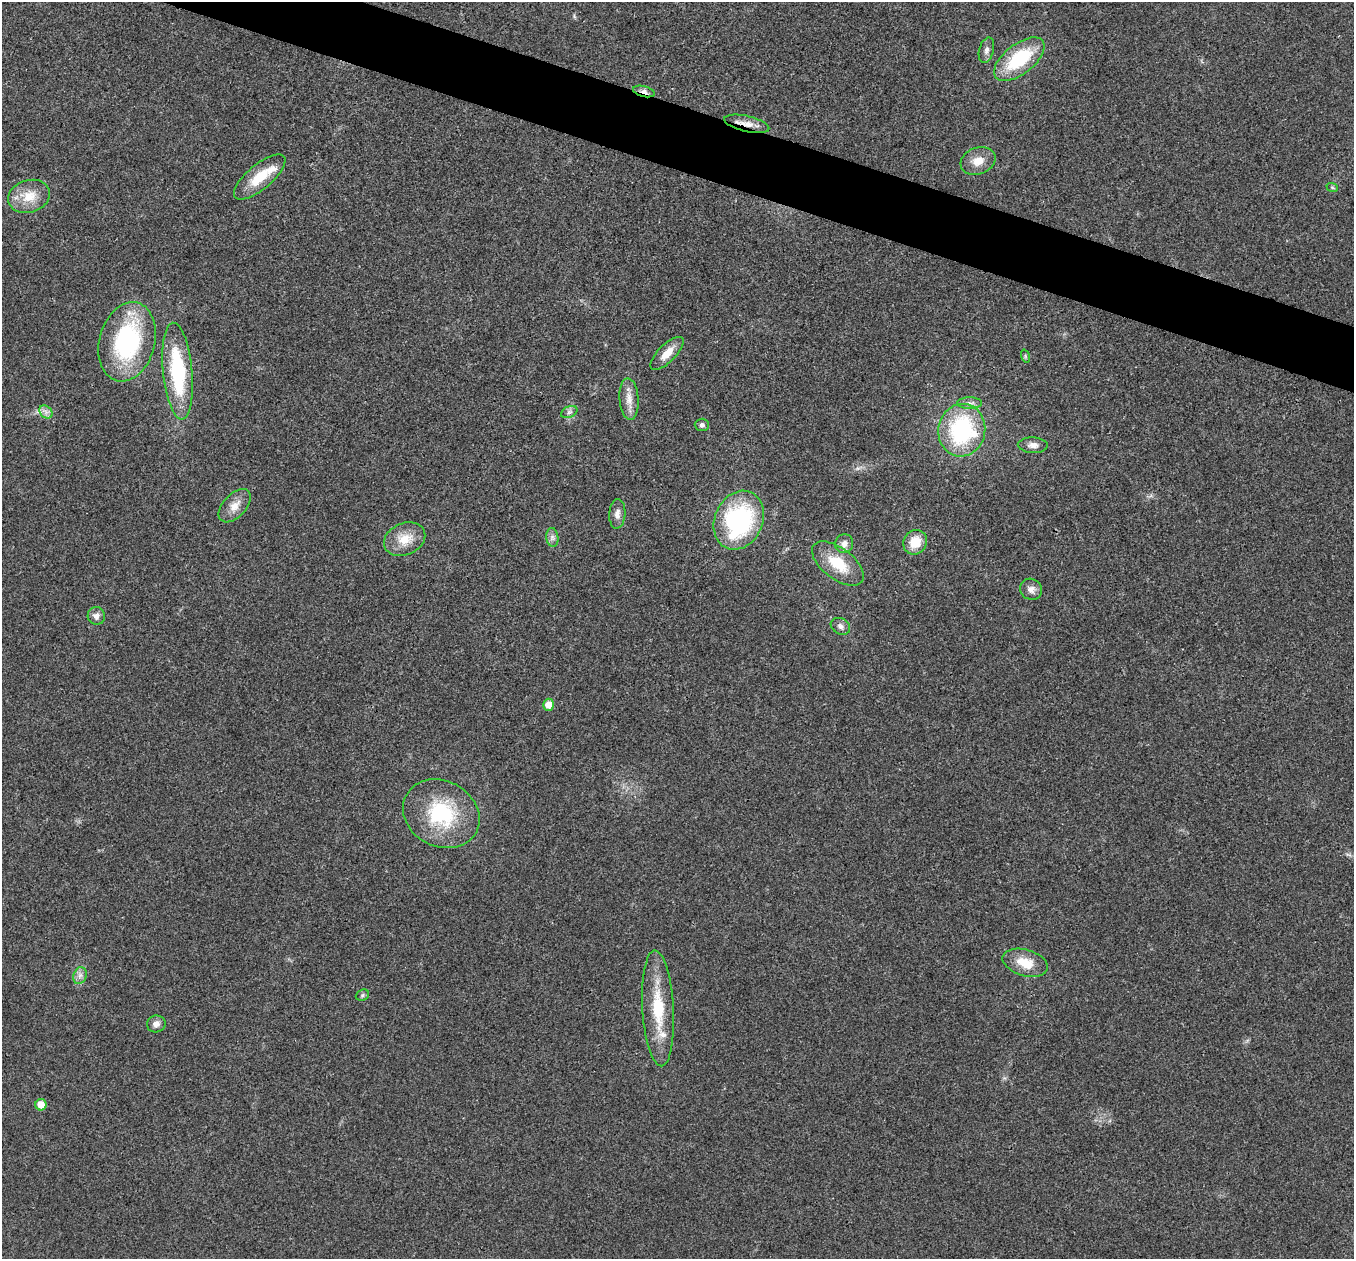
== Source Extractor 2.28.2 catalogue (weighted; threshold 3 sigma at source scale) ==
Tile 11 of 4 x 4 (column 3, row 3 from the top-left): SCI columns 2707-4058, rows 1393-2649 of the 5416 x 5431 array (HDU 1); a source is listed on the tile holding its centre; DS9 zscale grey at full resolution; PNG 1356 x 1261 px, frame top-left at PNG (2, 2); each listed source drawn as its Kron ellipse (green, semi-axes under 4 px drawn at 4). Shown black and unused: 4% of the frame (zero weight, under 3 of 4 exposures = <1% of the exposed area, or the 3 px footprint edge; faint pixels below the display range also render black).
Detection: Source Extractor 2.28.2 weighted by HDU 2 'WHT'; one run over the whole footprint, this tile lists its part. Background 0.0214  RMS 0.0052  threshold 0.0235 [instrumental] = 3 sigma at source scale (4.5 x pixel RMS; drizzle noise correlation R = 1.50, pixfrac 1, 0.05/0.05 arcsec/px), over >= 5 px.
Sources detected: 39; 1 inside a brighter listed object's ellipse — not listed separately; the other 38 listed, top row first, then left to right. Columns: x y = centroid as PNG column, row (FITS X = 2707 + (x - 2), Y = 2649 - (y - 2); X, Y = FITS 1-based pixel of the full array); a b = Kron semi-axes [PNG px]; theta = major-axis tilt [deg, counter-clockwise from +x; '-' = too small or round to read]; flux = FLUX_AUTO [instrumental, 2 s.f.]
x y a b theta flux
986 50 13 7 75 2.4
1019 59 30 15 38 32
644 91 11 5 -15 3.2
747 124 23 8 -13 5.5
978 161 18 13 20 6.7
260 177 32 12 40 16
1332 187 6 3 -19 0.66
29 196 21 16 17 11
127 342 40 27 75 66
667 353 21 9 45 6.3
1025 356 7 4 -72 0.68
178 371 48 14 -84 47
629 399 21 9 -86 5.6
969 403 12 5 0 2.2
46 412 7 5 -46 2.1
569 412 9 5 25 1.5
702 425 7 6 - 1.3
962 430 26 23 81 61
1033 445 15 8 -2 3.2
235 506 20 11 47 6.1
617 514 14 8 87 3.2
739 520 30 24 66 71
552 537 9 6 -84 1.9
405 539 21 16 24 10
915 542 13 11 52 11
844 544 9 9 - 3.1
838 564 30 15 -37 16
1031 589 11 10 - 3.3
96 616 9 8 - 2.9
840 626 10 8 -29 2.2
548 705 6 5 - 5.7
441 814 40 33 -28 42
1025 963 23 13 -16 11
80 976 9 6 69 2.1
362 995 7 5 23 0.97
658 1008 58 15 -87 25
156 1024 9 8 - 2.7
41 1105 6 5 - 6.6
Overlapping masked pixels (flux is a lower limit): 2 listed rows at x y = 644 91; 747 124